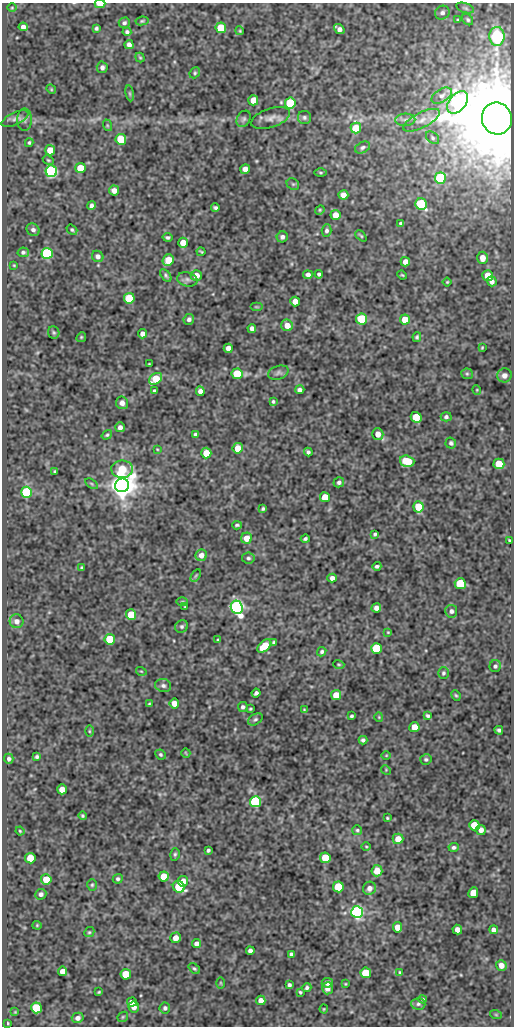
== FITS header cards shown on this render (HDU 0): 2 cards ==
NAXIS1  =                  512
NAXIS2  =                 1024

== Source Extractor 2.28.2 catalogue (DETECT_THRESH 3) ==
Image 512 x 1024 px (HDU 0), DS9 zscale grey, 1 PNG px = 1 image px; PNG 516 x 1028 px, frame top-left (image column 1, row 1024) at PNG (2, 3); each listed source drawn as its Kron ellipse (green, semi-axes under 4 px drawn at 4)
Background 106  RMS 0.55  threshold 1.66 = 3 sigma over >= 5 px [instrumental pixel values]
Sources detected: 245; all 245 listed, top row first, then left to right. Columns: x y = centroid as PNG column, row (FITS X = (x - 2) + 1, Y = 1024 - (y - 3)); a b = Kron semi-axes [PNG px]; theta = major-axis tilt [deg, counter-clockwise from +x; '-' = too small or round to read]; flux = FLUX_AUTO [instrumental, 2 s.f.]
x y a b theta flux
100 4 5 3 - 680
12 8 5 3 - 32
465 8 9 4 -19 75
442 13 7 6 - 130
457 20 4 3 - 34
468 20 6 5 - 74
142 21 6 4 10 52
124 23 6 5 - 83
23 27 4 4 - 160
96 28 4 3 - 64
221 28 5 5 - 1600
339 29 6 4 -39 170
240 31 4 3 - 37
127 32 4 4 - 81
497 36 9 7 -88 2000
129 45 4 4 - 160
140 58 5 4 - 44
102 67 6 5 - 120
195 73 6 5 - 57
51 89 5 4 - 38
130 93 8 4 -81 61
442 96 11 6 31 140
253 100 5 5 - 480
458 102 13 8 50 13000
290 103 5 5 - 2300
304 117 6 6 - 88
270 118 20 9 18 280
497 118 16 15 - 380000
15 119 14 6 25 160
244 119 9 6 58 91
25 120 11 7 -90 140
405 120 10 6 3 140
421 120 20 7 27 330
107 125 6 4 -72 45
356 128 5 5 - 1000
432 138 7 5 -41 78
121 139 5 5 - 1800
29 143 4 3 - 53
363 147 8 5 27 91
50 150 5 5 - 710
48 160 6 3 -26 43
80 168 5 5 - 950
245 169 5 4 - 240
51 171 6 5 - 7100
321 172 6 3 0 45
440 178 5 5 - 3500
293 184 7 5 -43 64
114 190 5 5 - 230
343 195 5 4 - 240
421 204 6 5 - 4100
91 206 5 4 - 120
215 208 4 3 - 71
320 210 5 4 - 43
335 215 5 5 - 520
401 223 4 3 - 66
33 230 7 6 - 130
72 230 6 4 -37 63
327 231 6 5 - 92
361 236 6 3 -45 46
168 237 5 4 - 73
282 237 6 5 - 120
183 243 5 5 - 490
23 252 6 5 - 85
201 252 4 2 - 43
47 253 5 5 - 4700
98 256 6 5 - 150
482 258 6 5 - 310
168 260 6 5 - 820
405 262 5 4 - 260
14 265 3 2 - 31
319 274 4 4 - 81
166 275 7 4 -52 75
196 275 5 5 - 410
308 275 5 4 - 130
402 275 5 3 - 40
488 276 5 5 - 590
187 279 10 7 -11 130
492 281 5 5 - 170
447 282 4 4 - 40
129 298 5 5 - 2100
295 302 5 5 - 350
256 307 6 3 0 37
189 319 5 5 - 110
362 319 5 5 - 2600
405 319 5 5 - 630
287 325 6 5 - 370
252 328 4 4 - 170
54 332 6 5 - 60
142 334 4 4 - 190
81 337 5 4 - 44
417 337 5 4 - 66
228 348 4 4 - 220
482 348 3 2 - 35
149 364 3 2 - 29
278 373 10 6 18 120
237 374 5 5 - 970
467 374 6 5 - 62
504 375 7 7 - 190
156 379 7 5 38 1300
300 390 4 4 - 130
477 390 5 3 - 31
154 391 3 3 - 62
200 391 5 4 - 170
273 401 4 3 - 56
122 403 6 6 - 190
416 417 5 5 - 950
446 417 5 4 - 79
120 427 5 4 - 150
378 434 6 5 - 340
107 435 6 4 35 58
195 435 4 3 - 90
451 443 5 5 - 78
238 448 5 5 - 620
157 449 4 3 - 31
308 452 4 4 - 81
206 453 5 5 - 650
407 461 7 5 -16 1300
499 464 5 5 - 1000
122 469 11 8 1 1500
55 472 4 4 - 58
339 482 5 5 - 91
92 484 7 4 -32 56
122 485 7 6 - 55000
26 492 5 5 - 4200
325 497 5 5 - 690
418 507 5 5 - 1200
263 509 4 3 - 61
237 525 5 3 - 60
375 534 3 3 - 61
247 538 5 5 - 460
305 539 4 3 - 74
509 540 3 2 - 42
201 555 6 5 - 270
248 558 6 5 - 83
377 566 4 3 - 78
82 568 4 3 - 74
196 575 7 4 59 55
332 578 4 4 - 140
460 584 5 5 - 2000
182 602 5 3 - 40
185 607 3 2 - 30
237 607 7 6 - 12000
376 608 5 4 - 190
451 611 6 6 - 110
131 615 5 5 - 1100
17 621 7 7 - 170
182 626 7 6 - 86
388 632 3 3 - 31
110 639 5 5 - 1700
218 640 4 3 - 56
274 643 4 4 - 87
264 646 8 5 40 960
376 648 5 5 - 2000
322 652 5 4 - 72
339 664 6 3 -18 40
495 666 6 5 - 81
141 671 5 3 - 33
443 673 6 5 - 70
163 686 8 6 -16 120
256 693 4 3 - 98
336 695 5 5 - 490
456 695 5 4 - 50
149 704 4 4 - 38
174 704 5 5 - 330
243 707 5 5 - 96
250 709 3 3 - 42
304 710 3 3 - 33
352 716 4 3 - 58
428 716 4 3 - 72
379 717 5 4 - 36
255 719 8 5 31 81
414 727 5 5 - 540
499 730 4 4 - 84
89 731 6 4 -90 45
363 740 4 4 - 84
186 753 5 2 - 33
160 754 5 4 - 62
386 755 5 3 - 28
37 757 4 3 - 69
9 759 5 4 - 89
426 759 5 5 - 68
386 770 5 4 - 37
62 789 5 5 - 450
255 802 5 5 - 4700
82 816 4 4 - 53
387 818 3 2 - 38
474 825 5 5 - 970
357 830 5 5 - 58
481 830 5 5 - 200
20 831 4 3 - 39
398 839 5 5 - 410
366 846 5 3 - 35
454 847 5 4 - 85
208 850 4 3 - 75
175 854 6 5 - 67
30 858 5 5 - 890
325 858 5 5 - 990
377 871 6 5 - 550
164 876 5 5 - 830
46 879 5 5 - 960
118 879 5 4 - 77
183 881 5 5 - 320
92 885 6 5 - 55
179 887 6 5 - 2300
338 887 5 5 - 1700
369 888 7 6 - 190
473 893 5 5 - 460
41 894 6 5 - 110
357 912 6 5 - 12000
37 925 4 4 - 40
398 927 5 4 - 470
457 930 5 4 - 230
494 930 4 4 - 130
89 932 5 4 - 52
175 938 5 5 - 310
196 944 4 4 - 160
250 951 4 4 - 140
291 954 4 3 - 68
501 965 5 5 - 260
194 969 6 4 -38 62
62 971 5 4 - 330
400 972 4 3 - 44
366 973 5 5 - 1500
126 974 5 5 - 1100
221 983 6 3 -89 38
327 983 6 5 - 160
345 984 3 3 - 33
289 985 4 3 - 81
307 988 4 4 - 81
327 988 6 5 - 230
99 992 4 2 - 43
300 992 4 4 - 50
423 999 4 3 - 54
261 1000 5 4 - 270
132 1002 5 4 - 310
418 1004 7 5 -3 87
134 1007 5 5 - 250
36 1008 5 5 - 2200
165 1008 5 5 - 92
324 1009 4 4 - 37
15 1012 4 4 - 29
496 1015 6 3 -19 39
123 1017 6 4 46 47
78 1018 6 5 - 160
8 1023 3 2 - 33
At the frame edge (FLAGS 8, measured only in part): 1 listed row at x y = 100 4

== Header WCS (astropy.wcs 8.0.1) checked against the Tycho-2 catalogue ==
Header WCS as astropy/WCSLIB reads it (CRVAL/CRPIX/CD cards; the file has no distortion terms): RA---SIN/DEC--SIN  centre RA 05:29:22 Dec -06:45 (82.34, -6.74 deg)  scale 1 arcsec/px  FOV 8.5' x 17.1'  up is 0 deg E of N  parity normal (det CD < 0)
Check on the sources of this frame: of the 60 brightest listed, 3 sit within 1.5 arcsec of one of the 5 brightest Tycho-2 stars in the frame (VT <= 12.36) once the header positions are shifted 0.48 arcsec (0.08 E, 0.47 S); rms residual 0.27 arcsec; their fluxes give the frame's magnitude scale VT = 22.86 - 2.5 log10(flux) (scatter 0.30 mag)
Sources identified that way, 3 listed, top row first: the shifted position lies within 1.5 arcsec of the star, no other Tycho-2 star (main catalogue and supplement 1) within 3.0 arcsec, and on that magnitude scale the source's flux lands within +1.5 / -3 mag of the star's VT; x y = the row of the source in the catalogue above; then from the Tycho-2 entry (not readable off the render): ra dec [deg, ICRS J2000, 3 dp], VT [Tycho-2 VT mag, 2 dp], TYC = Tycho-2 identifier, HIP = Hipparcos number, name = IAU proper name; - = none
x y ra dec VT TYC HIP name
497 118 82.274 -6.635 8.91 4765-684-1 25681 -
122 485 82.379 -6.737 12.15 4765-1179-1 - -
237 607 82.347 -6.771 12.36 4765-1056-1 - -